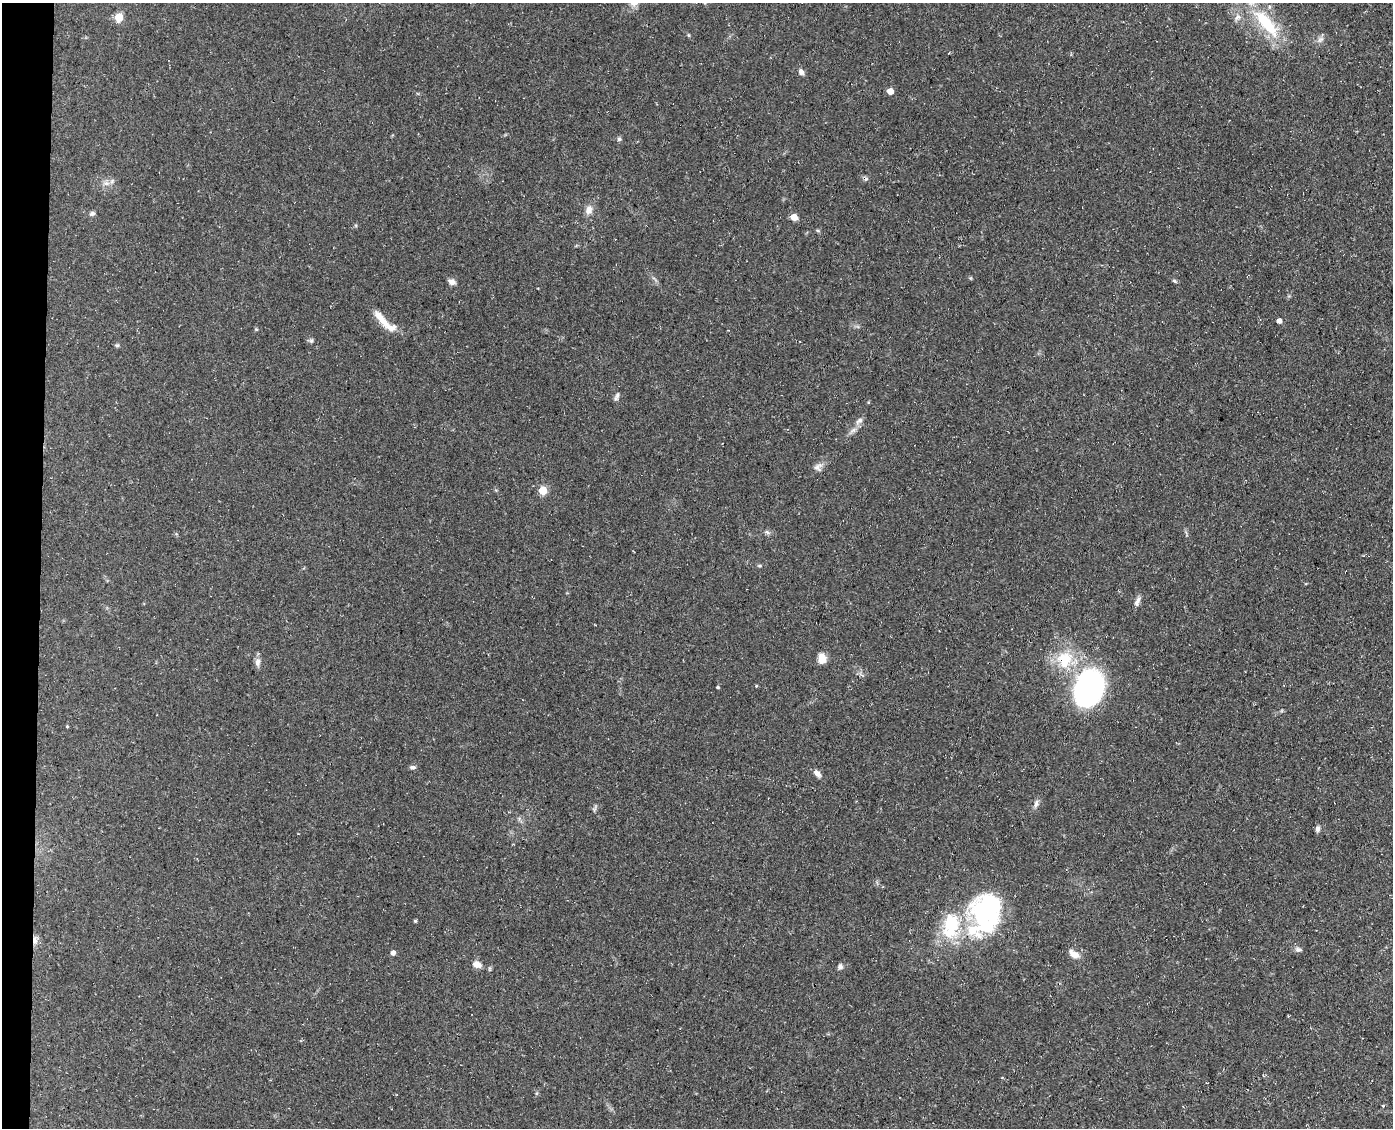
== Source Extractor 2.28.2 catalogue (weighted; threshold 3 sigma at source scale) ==
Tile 4 of 3 x 4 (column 1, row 2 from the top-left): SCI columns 286-1676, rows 2251-3376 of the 4597 x 4502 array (HDU 1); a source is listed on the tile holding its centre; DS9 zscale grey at full resolution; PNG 1395 x 1130 px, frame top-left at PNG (2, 3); no overlay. Shown black and unused: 3% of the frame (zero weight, under 3 of 4 exposures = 4% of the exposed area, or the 3 px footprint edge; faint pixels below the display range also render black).
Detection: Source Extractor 2.28.2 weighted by HDU 2 'WHT'; one run over the whole footprint, this tile lists its part. Background 0.15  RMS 0.0077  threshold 0.0346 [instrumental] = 3 sigma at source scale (4.5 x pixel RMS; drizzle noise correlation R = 1.50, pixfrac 1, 0.05/0.05 arcsec/px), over >= 5 px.
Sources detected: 50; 2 inside a brighter object's white glare — not listed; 2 inside a brighter listed object's ellipse — not listed separately; the other 46 listed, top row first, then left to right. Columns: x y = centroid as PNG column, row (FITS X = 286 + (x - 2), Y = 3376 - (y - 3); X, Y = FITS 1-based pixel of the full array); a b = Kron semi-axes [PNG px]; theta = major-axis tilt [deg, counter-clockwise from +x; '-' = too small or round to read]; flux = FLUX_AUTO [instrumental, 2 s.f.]
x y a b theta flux
119 17 5 5 - 26
1238 17 10 7 42 3.4
1266 23 53 16 -50 43
689 35 6 4 -88 0.8
1320 39 11 6 44 3
801 72 8 6 -61 2.7
890 91 5 5 - 7.9
619 139 6 5 - 1.5
106 183 10 6 0 3.7
589 210 11 9 70 5.2
92 213 8 6 22 2
794 217 5 5 - 9.3
818 231 6 4 -19 0.9
1174 281 7 4 -28 1.2
452 282 8 7 - 3.6
382 319 30 8 -51 11
1279 321 4 4 - 3.8
311 340 7 5 69 1.4
117 345 5 5 - 1.2
617 395 10 6 55 2.3
859 421 12 6 44 3.6
818 467 11 10 - 4
543 491 5 5 - 25
767 532 7 5 -42 1.6
760 566 7 3 0 1.1
1137 602 13 6 68 3.4
822 658 10 8 -85 7.8
1065 660 25 22 74 29
258 662 12 7 89 3.8
718 687 4 3 - 0.88
1089 688 31 23 69 180
67 726 4 3 - 0.71
412 767 9 5 -5 1.7
817 773 11 6 -44 3.7
1036 804 11 6 80 2.9
595 809 9 3 69 1.3
1317 829 7 6 - 2.2
984 912 44 33 -52 82
415 921 4 4 - 1.1
951 926 40 23 82 44
35 940 12 6 -84 3.7
1298 949 9 6 -1 2.4
393 953 5 4 - 3.5
1074 954 15 8 -37 6
477 964 10 7 -24 5.2
840 967 7 6 - 2.3
Overlapping masked pixels (flux is a lower limit): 1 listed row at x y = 35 940
Isophote crosses this tile's border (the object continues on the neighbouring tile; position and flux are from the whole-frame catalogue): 1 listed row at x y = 1266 23